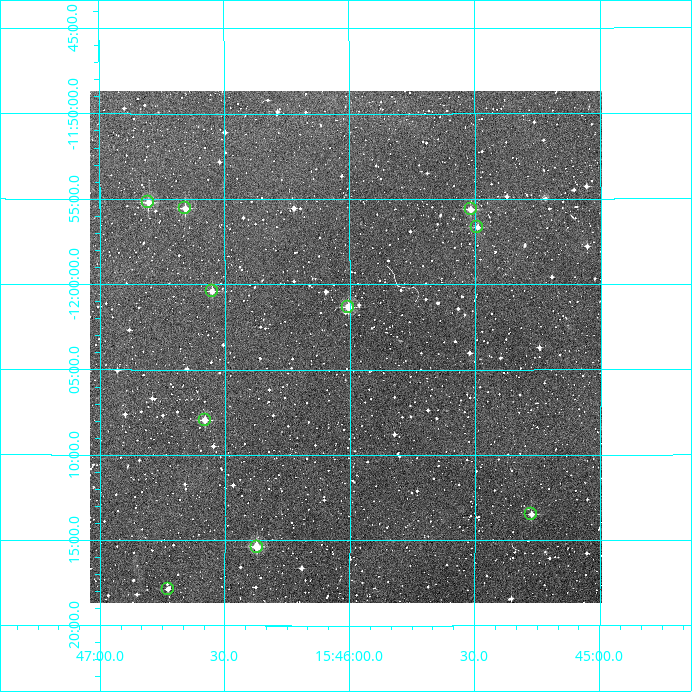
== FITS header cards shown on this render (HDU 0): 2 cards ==
NAXIS1  =                  512
NAXIS2  =                  512

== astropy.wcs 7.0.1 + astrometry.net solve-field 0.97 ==
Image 512 x 512 px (HDU 0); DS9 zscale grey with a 90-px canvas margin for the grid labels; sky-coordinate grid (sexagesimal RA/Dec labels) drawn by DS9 from the SOLVED WCS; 10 Tycho-2 reference stars matched to detected sources circled (green)
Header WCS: RA---TAN/DEC--TAN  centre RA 15:46:01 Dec -12:04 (236.50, -12.06 deg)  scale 3.52 arcsec/px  FOV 30.0' x 30.0'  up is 0 deg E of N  parity normal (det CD < 0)
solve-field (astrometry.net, Tycho-2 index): VERIFIED the header's WCS against the Tycho-2 star catalogue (verified at 2 index scales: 8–10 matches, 0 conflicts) and refined it, rather than solving blind
Solved WCS: RA---TAN-SIP/DEC--TAN-SIP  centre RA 15:46:01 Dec -12:04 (236.50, -12.06 deg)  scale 3.52 arcsec/px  FOV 30.0' x 30.0'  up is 0 deg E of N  parity normal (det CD < 0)
The solver's refit moves the header's centre by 1.3 arcsec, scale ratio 1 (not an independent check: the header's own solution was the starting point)
Tycho-2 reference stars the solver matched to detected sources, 10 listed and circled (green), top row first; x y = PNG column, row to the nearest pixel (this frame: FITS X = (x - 90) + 1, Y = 512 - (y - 91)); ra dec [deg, ICRS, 3 dp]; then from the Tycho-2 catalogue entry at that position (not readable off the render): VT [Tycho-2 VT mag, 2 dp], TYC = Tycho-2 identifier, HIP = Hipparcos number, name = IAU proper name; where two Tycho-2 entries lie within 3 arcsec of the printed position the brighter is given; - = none
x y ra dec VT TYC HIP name
148 202 236.701 -11.920 10.51 5605-995-1 - -
185 208 236.664 -11.926 11.10 5605-158-1 - -
471 209 236.379 -11.927 11.19 5605-36-1 - -
477 227 236.373 -11.944 11.65 5605-320-1 - -
212 291 236.638 -12.007 10.90 5605-349-1 - -
348 307 236.502 -12.022 10.15 5605-117-1 - -
205 420 236.645 -12.132 10.98 5605-519-1 - -
531 514 236.319 -12.224 11.71 5605-106-1 - -
257 547 236.593 -12.256 10.15 5605-128-1 - -
168 589 236.682 -12.297 12.15 5605-757-1 - -